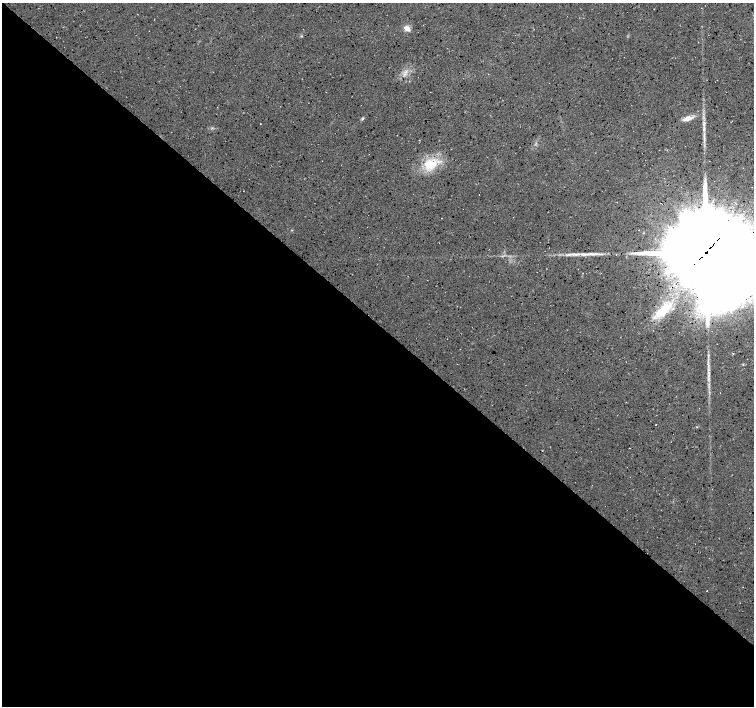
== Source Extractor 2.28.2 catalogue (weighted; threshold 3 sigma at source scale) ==
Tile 14 of 4 x 4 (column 2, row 4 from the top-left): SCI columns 1507-3009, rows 166-1572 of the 6019 x 6027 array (HDU 1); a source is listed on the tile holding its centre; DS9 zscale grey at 2 x 2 block average (1 PNG px = mean of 2 x 2 image px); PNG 756 x 708 px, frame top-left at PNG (2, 3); no overlay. Shown black and unused: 55% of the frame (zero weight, under 3 of 4 exposures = <1% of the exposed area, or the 3 px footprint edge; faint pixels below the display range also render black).
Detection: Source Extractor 2.28.2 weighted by HDU 2 'WHT'; one run over the whole footprint, this tile lists its part. Background 0.0167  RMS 0.0059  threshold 0.0266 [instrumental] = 3 sigma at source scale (4.5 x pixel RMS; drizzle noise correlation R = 1.50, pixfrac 1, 0.0396/0.0396 arcsec/px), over >= 5 px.
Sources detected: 17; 1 cosmic-ray / hot-pixel residue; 1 long thin detection or spike segment (spike, bleed or trail) — not listed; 1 inside a brighter listed object's ellipse — not listed separately; the other 14 listed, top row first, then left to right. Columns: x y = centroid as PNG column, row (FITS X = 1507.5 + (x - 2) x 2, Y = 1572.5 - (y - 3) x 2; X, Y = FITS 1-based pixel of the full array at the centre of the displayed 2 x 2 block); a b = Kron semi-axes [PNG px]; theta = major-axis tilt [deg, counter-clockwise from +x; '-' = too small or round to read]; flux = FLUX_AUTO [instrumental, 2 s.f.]
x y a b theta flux
407 28 9 6 -37 7.6
301 36 3 2 - 1
362 118 5 2 - 1.6
688 118 12 5 17 11
704 123 4 3 - 1.8
260 124 2 2 - 0.43
704 139 15 2 -88 6.8
430 164 20 14 6 39
706 252 25 24 - 26000
634 253 6 3 6 3.5
568 255 10 3 8 5.1
663 310 29 12 42 45
708 366 6 3 -80 3.4
708 376 9 2 83 4.2
Overlapping masked pixels (flux is a lower limit): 1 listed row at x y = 706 252
Isophote crosses this tile's border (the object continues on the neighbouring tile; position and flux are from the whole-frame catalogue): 1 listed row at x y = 706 252
Diffuse or blended objects may show on this block-average render without a row.